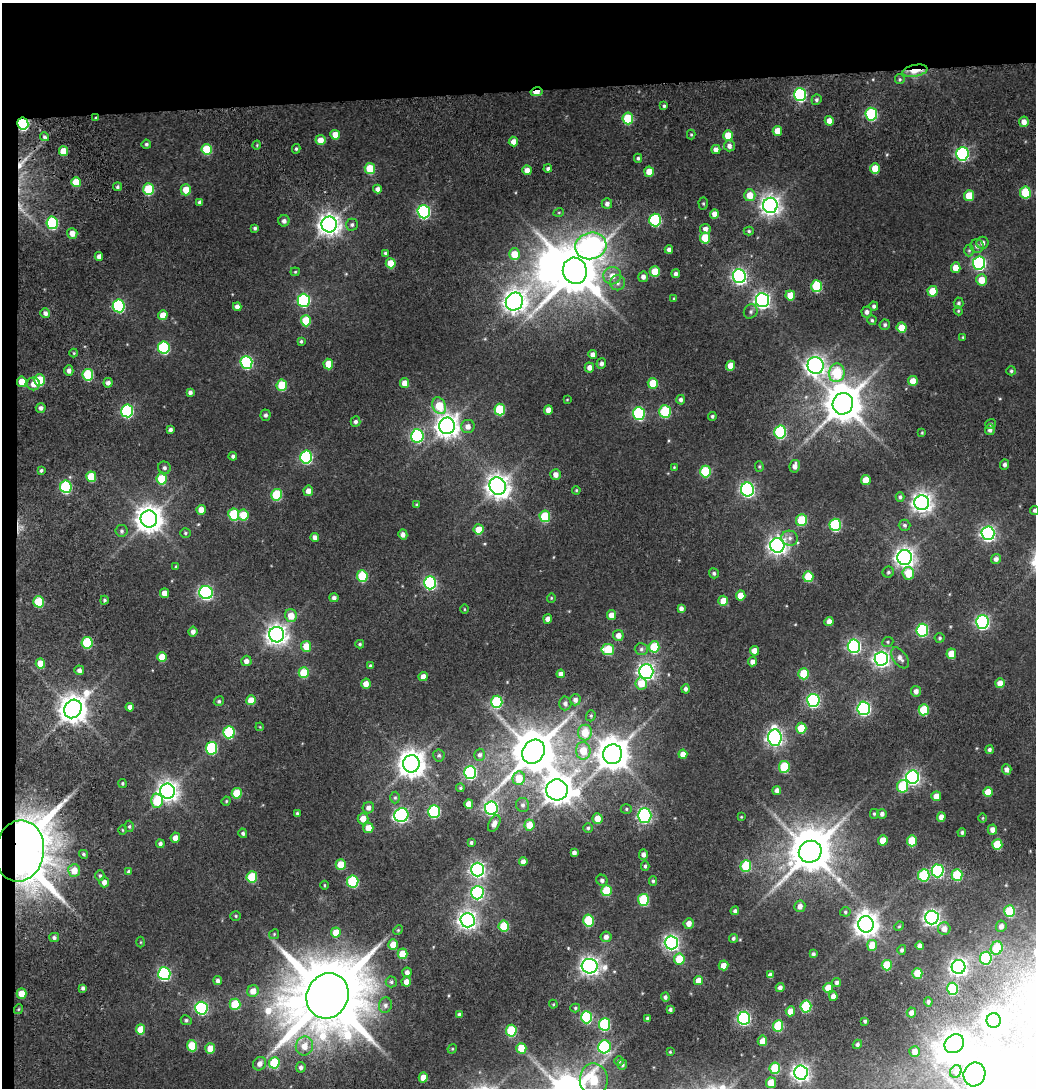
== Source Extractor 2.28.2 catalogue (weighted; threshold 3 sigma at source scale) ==
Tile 1 of 2 x 2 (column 1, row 1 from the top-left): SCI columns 96-1129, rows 1191-2276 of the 2259 x 2378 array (HDU 1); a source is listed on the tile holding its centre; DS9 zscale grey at full resolution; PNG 1038 x 1090 px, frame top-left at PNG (2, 3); each listed source drawn as its Kron ellipse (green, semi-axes under 4 px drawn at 4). Shown black and unused: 9% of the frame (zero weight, under 3 of 5 exposures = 16% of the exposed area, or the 3 px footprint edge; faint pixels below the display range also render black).
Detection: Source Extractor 2.28.2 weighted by HDU 2 'WHT'; one run over the whole footprint, this tile lists its part. Background 0.0413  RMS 0.0067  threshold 0.0304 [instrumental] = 3 sigma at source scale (4.5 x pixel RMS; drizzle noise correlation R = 1.50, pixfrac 1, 0.0396/0.0396 arcsec/px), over >= 5 px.
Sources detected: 441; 1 too faint to see at this stretch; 3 inside a brighter object's white glare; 2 cosmic-ray / hot-pixel residue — neither listed nor drawn; the other 435 listed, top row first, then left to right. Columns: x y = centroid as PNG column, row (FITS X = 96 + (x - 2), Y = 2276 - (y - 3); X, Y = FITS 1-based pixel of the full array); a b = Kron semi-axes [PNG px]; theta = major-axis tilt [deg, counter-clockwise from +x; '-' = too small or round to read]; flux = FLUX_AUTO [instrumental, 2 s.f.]
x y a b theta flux
915 71 13 6 11 9.6
900 79 5 5 - 1
536 92 6 4 12 12
800 95 6 6 - 100
816 100 5 5 - 1.4
664 106 4 3 - 1
871 114 6 6 - 64
96 118 3 3 - 0.82
628 118 6 5 - 30
829 121 5 4 - 4.7
1024 122 5 5 - 4.5
23 124 6 5 - 73
777 131 5 4 - 8.9
335 135 5 5 - 7.2
691 135 5 4 - 0.79
728 136 5 5 - 12
45 137 5 4 - 1.3
320 140 5 5 - 6.1
513 141 5 4 - 4.7
146 144 5 4 - 1.3
257 145 4 3 - 0.57
729 146 5 5 - 3
207 149 5 5 - 23
296 149 5 4 - 1.1
716 150 4 4 - 3.7
63 151 5 4 - 12
962 154 7 6 - 120
638 158 4 4 - 1.2
370 168 5 5 - 18
548 168 4 4 - 1.7
875 168 5 5 - 13
527 170 5 4 - 4.7
649 172 5 5 - 9
76 182 5 5 - 13
117 187 4 4 - 1.4
148 189 6 5 - 32
377 189 4 4 - 2.9
186 190 5 5 - 9.7
1025 193 6 5 - 33
750 195 6 5 - 9.6
969 196 5 5 - 13
200 202 4 4 - 2.2
703 203 6 5 - 0.98
607 204 5 5 - 2.4
770 205 7 7 - 410
424 212 6 6 - 120
559 212 5 3 - 0.58
714 214 5 4 - 4.6
655 220 6 6 - 64
284 221 5 5 - 2.6
52 223 6 5 - 62
329 225 8 7 - 510
352 225 6 6 - 1.6
255 228 3 3 - 1.3
705 229 5 5 - 3
749 231 5 4 - 1
72 233 5 5 - 5.1
705 238 5 5 - 20
982 243 6 6 - 3.1
591 246 16 13 14 290
977 246 7 6 - 2.8
669 250 4 4 - 2.4
969 250 6 5 - 1.1
385 253 4 3 - 0.95
514 254 6 5 - 11
99 256 4 4 - 3.2
391 263 5 5 - 11
979 263 6 6 - 110
956 268 5 4 - 7.9
575 271 13 12 - 3100
295 272 4 4 - 0.73
655 272 5 5 - 15
676 274 4 4 - 2.2
612 276 9 8 - 6.1
739 276 7 6 - 190
643 277 5 5 - 2.8
982 280 5 5 - 10
618 283 7 7 - 2.8
816 286 6 5 - 36
933 291 5 5 - 15
790 295 5 5 - 11
674 299 4 3 - 0.64
304 300 6 6 - 93
763 300 7 6 - 220
514 302 9 8 - 520
959 303 5 5 - 1.4
119 306 6 6 - 81
874 306 4 4 - 1.5
237 307 4 4 - 2.9
751 311 7 6 - 1.9
958 311 4 4 - 0.72
867 312 5 5 - 2.4
45 313 5 5 - 2.5
163 315 5 4 - 7.8
872 320 4 4 - 1.1
306 321 5 5 - 22
885 325 5 5 - 1.5
902 328 5 5 - 12
963 337 3 3 - 0.6
301 341 4 3 - 1.1
164 348 6 6 - 62
74 353 4 4 - 0.7
593 354 4 4 - 3.7
246 362 6 6 - 86
601 363 5 5 - 2.2
328 364 5 5 - 12
730 366 5 4 - 7.4
815 366 8 8 - 350
589 368 5 4 - 3.8
69 371 5 4 - 3
1011 371 5 4 - 1.1
837 373 9 8 - 36
88 375 6 5 - 39
39 380 6 5 - 27
913 381 5 4 - 6.7
22 382 5 5 - 11
108 383 4 4 - 3
405 383 5 4 - 6.2
653 383 5 5 - 13
33 384 6 6 - 5
282 385 5 5 - 25
190 392 4 4 - 2.1
567 400 4 3 - 0.49
681 400 5 4 - 2
843 404 11 10 - 2000
439 406 9 6 -67 18
41 408 5 4 - 2.4
500 409 6 5 - 31
548 410 5 4 - 6.2
127 411 6 6 - 90
665 411 6 5 - 44
639 413 6 6 - 79
265 415 5 5 - 1.7
712 416 4 4 - 1.4
356 422 5 5 - 1.9
991 424 5 5 - 0.98
447 426 8 8 - 570
468 426 7 6 - 4.2
170 430 4 3 - 1.9
990 430 5 5 - 2.2
780 432 6 6 - 65
922 433 3 3 - 0.6
417 436 6 6 - 84
233 456 4 4 - 1.7
306 457 6 6 - 88
1005 465 5 4 - 1.9
759 466 5 4 - 0.86
795 466 6 5 - 3.5
674 467 4 4 - 0.65
164 468 6 6 - 1.8
41 470 4 3 - 1.2
705 471 6 5 - 36
556 474 5 5 - 4.2
91 477 5 5 - 21
162 479 5 5 - 24
866 480 5 5 - 11
498 486 9 8 - 600
66 487 6 5 - 57
747 489 7 6 - 160
576 490 4 3 - 0.72
308 491 5 5 - 4.5
276 495 6 5 - 33
900 497 5 4 - 1.4
922 503 7 7 - 430
417 505 3 3 - 1
201 510 5 4 - 7.3
1035 510 4 4 - 1.4
234 514 6 5 - 36
243 515 5 5 - 15
545 516 6 5 - 29
149 519 8 8 - 790
802 520 6 5 - 26
835 525 6 5 - 65
905 525 6 5 - 1.6
479 529 5 5 - 10
122 531 6 6 - 1.4
185 533 5 4 - 0.94
988 533 7 6 - 190
403 534 5 4 - 3.2
315 537 4 4 - 3.4
790 538 8 7 - 2.9
777 545 7 7 - 320
905 557 7 7 - 400
996 559 5 4 - 2.7
176 567 3 3 - 0.79
888 572 6 5 - 1.3
714 573 5 5 - 1.6
908 573 6 5 - 15
362 576 6 5 - 33
808 577 5 5 - 21
430 583 6 6 - 95
206 592 7 6 - 140
164 593 5 4 - 5.7
741 596 5 5 - 9
334 598 4 4 - 2.3
551 598 5 4 - 0.7
104 600 4 4 - 1.1
723 601 5 5 - 8.8
39 602 5 5 - 28
681 608 4 4 - 2.3
464 609 4 3 - 0.57
612 615 5 4 - 6.7
291 616 6 6 - 10
548 619 4 4 - 4.5
829 621 4 4 - 4
982 622 6 6 - 150
922 630 6 6 - 65
193 632 5 4 - 3.1
277 635 8 7 - 450
618 635 5 5 - 4.6
940 638 5 5 - 1.1
888 642 6 5 - 0.96
87 643 6 5 - 36
360 644 4 4 - 1
306 646 5 5 - 11
854 646 6 6 - 130
654 647 6 5 - 28
641 649 6 5 - 1.5
608 650 6 5 - 27
755 651 5 4 - 5.4
951 654 5 5 - 10
162 657 5 5 - 11
900 658 12 6 -54 3.6
881 659 7 7 - 230
246 661 5 5 - 3.3
753 662 4 4 - 3.5
40 664 5 4 - 11
370 666 4 4 - 1.1
79 670 5 4 - 2.6
646 671 7 7 - 240
304 673 5 5 - 21
561 674 4 4 - 3.6
804 674 5 5 - 23
423 677 5 4 - 5.1
641 683 6 5 - 12
1000 683 5 4 - 7.1
366 684 5 4 - 5.3
686 689 4 4 - 1.8
916 691 5 5 - 3.3
251 700 5 4 - 8.9
575 700 5 5 - 3
813 700 6 6 - 110
219 701 5 4 - 1.2
497 702 6 5 - 51
565 703 7 6 - 2.6
130 707 4 4 - 3.2
864 708 6 6 - 140
73 709 9 8 - 870
924 710 5 5 - 27
591 716 6 4 71 1
260 727 4 3 - 0.54
801 728 5 5 - 19
229 732 6 5 - 48
585 732 8 7 - 15
775 738 8 7 - 240
211 748 6 6 - 58
989 750 4 4 - 1.8
583 751 9 7 -87 14
533 752 12 10 54 2700
613 754 10 9 - 1400
683 754 4 4 - 6.6
439 755 6 5 - 1.4
480 755 6 5 - 1.8
411 764 8 8 - 810
784 767 6 5 - 37
1007 769 5 5 - 2.9
470 772 6 6 - 100
912 777 7 6 - 170
519 778 7 6 - 13
122 783 4 4 - 0.94
903 786 6 5 - 32
460 788 4 4 - 0.9
557 790 11 10 - 940
777 790 4 4 - 3.5
168 791 7 7 - 430
988 792 5 5 - 9.4
237 793 5 5 - 20
936 796 5 5 - 6.9
395 798 6 5 - 1.1
157 801 7 6 - 23
226 801 5 4 - 0.76
469 804 5 4 - 8.6
523 805 7 6 - 1.9
368 808 6 5 - 3.2
491 808 6 6 - 140
626 809 5 5 - 1
434 812 6 6 - 71
297 813 4 3 - 0.88
874 814 5 4 - 0.89
882 814 5 4 - 2.3
401 815 7 6 - 140
644 816 7 7 - 120
741 817 3 3 - 0.54
941 817 5 4 - 4.2
597 818 5 5 - 7.4
983 818 5 3 - 0.64
363 819 5 5 - 8.2
494 824 9 5 62 4.2
529 825 5 5 - 10
129 826 5 4 - 0.99
368 828 5 5 - 8.6
588 828 4 4 - 1.1
992 829 5 4 - 3.9
122 830 5 3 - 0.62
962 832 4 4 - 1.2
243 833 5 4 - 1.4
175 838 5 5 - 4.8
883 840 5 4 - 9.6
912 841 5 5 - 23
471 842 4 3 - 1.3
160 844 4 4 - 1.8
997 844 5 5 - 24
20 851 31 24 82 2700
810 852 12 10 31 2400
574 853 4 4 - 2.3
83 854 4 3 - 1.1
643 855 5 4 - 2.8
523 862 4 4 - 3.9
341 865 5 5 - 15
645 866 5 4 - 1.2
746 866 6 5 - 33
478 869 7 6 - 210
74 870 6 6 - 8.7
938 871 6 6 - 88
129 872 4 4 - 2.2
924 875 6 5 - 43
957 875 6 5 - 37
100 876 5 4 - 1.1
252 877 5 5 - 29
602 880 6 5 - 1.8
653 881 5 4 - 1.1
104 882 5 5 - 4.1
353 882 6 5 - 48
324 885 4 3 - 0.61
607 891 5 5 - 28
477 893 7 6 - 130
643 900 6 5 - 38
800 906 6 5 - 4.1
735 911 4 4 - 1.5
1009 911 6 5 - 28
845 912 5 4 - 1
236 916 5 4 - 0.87
932 917 7 6 - 260
467 920 7 7 - 360
588 921 6 5 - 40
689 923 5 5 - 3.9
866 924 8 7 - 610
504 926 5 5 - 25
899 926 5 4 - 0.72
1001 926 6 5 - 3.1
944 929 6 6 - 4.2
398 930 5 4 - 0.71
336 932 5 5 - 12
274 934 5 4 - 0.8
606 937 5 5 - 3.3
54 938 5 4 - 1.6
733 938 5 4 - 1.3
140 942 5 3 - 0.63
671 943 7 6 - 220
393 945 5 4 - 10
872 945 5 5 - 14
920 946 4 4 - 2.7
997 948 7 6 - 24
902 950 5 4 - 1.4
402 954 5 5 - 14
813 954 4 3 - 1.3
986 958 6 6 - 46
679 959 5 5 - 17
723 965 5 5 - 5.7
887 965 5 5 - 17
590 966 8 7 - 350
959 967 7 7 - 280
407 972 5 4 - 2.9
917 973 5 5 - 16
164 974 6 6 - 100
770 975 4 4 - 3.3
218 981 4 4 - 2.3
698 981 4 4 - 6.1
391 982 5 5 - 1.3
406 982 5 5 - 5
837 983 4 4 - 1.6
780 987 4 4 - 2.5
83 988 4 4 - 1.9
828 988 5 4 - 6.7
953 989 6 5 - 45
253 991 6 5 - 6.5
22 994 5 5 - 11
328 996 23 20 64 8700
833 996 5 4 - 4
665 997 4 4 - 1.5
928 1002 4 4 - 1.5
235 1004 5 5 - 24
553 1004 4 4 - 0.66
385 1005 8 6 76 2.4
806 1006 6 5 - 49
201 1008 6 6 - 95
575 1008 5 4 - 0.9
19 1009 5 3 - 0.67
670 1009 3 3 - 1.5
790 1011 5 4 - 6.3
911 1012 5 4 - 3.5
459 1015 4 4 - 1.9
586 1017 6 5 - 57
647 1018 3 3 - 1.2
744 1018 6 6 - 120
186 1020 5 5 - 1.4
994 1020 7 7 - 310
865 1021 3 3 - 1.1
604 1024 6 5 - 60
778 1026 6 5 - 35
140 1029 5 5 - 12
511 1031 6 5 - 39
762 1041 5 4 - 6.9
857 1044 5 4 - 1.7
954 1044 10 8 41 520
192 1046 5 5 - 24
304 1046 9 8 - 8.1
604 1047 6 6 - 73
521 1048 5 5 - 13
210 1049 5 5 - 8.9
452 1049 5 4 - 0.66
670 1052 3 3 - 0.59
915 1052 5 5 - 4.9
619 1061 4 4 - 1
274 1063 6 5 - 29
260 1064 7 6 - 3.9
622 1065 5 5 - 1.3
301 1067 5 5 - 2.1
775 1068 6 5 - 32
956 1071 6 5 - 1.4
801 1073 7 7 - 300
974 1074 12 11 - 100
423 1077 5 4 - 8
594 1080 16 14 -87 32
771 1083 5 5 - 13
Overlapping masked pixels (flux is a lower limit): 4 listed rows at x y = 915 71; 536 92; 23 124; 20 851
Isophote crosses this tile's border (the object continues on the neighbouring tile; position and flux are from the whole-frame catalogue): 2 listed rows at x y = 1035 510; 974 1074